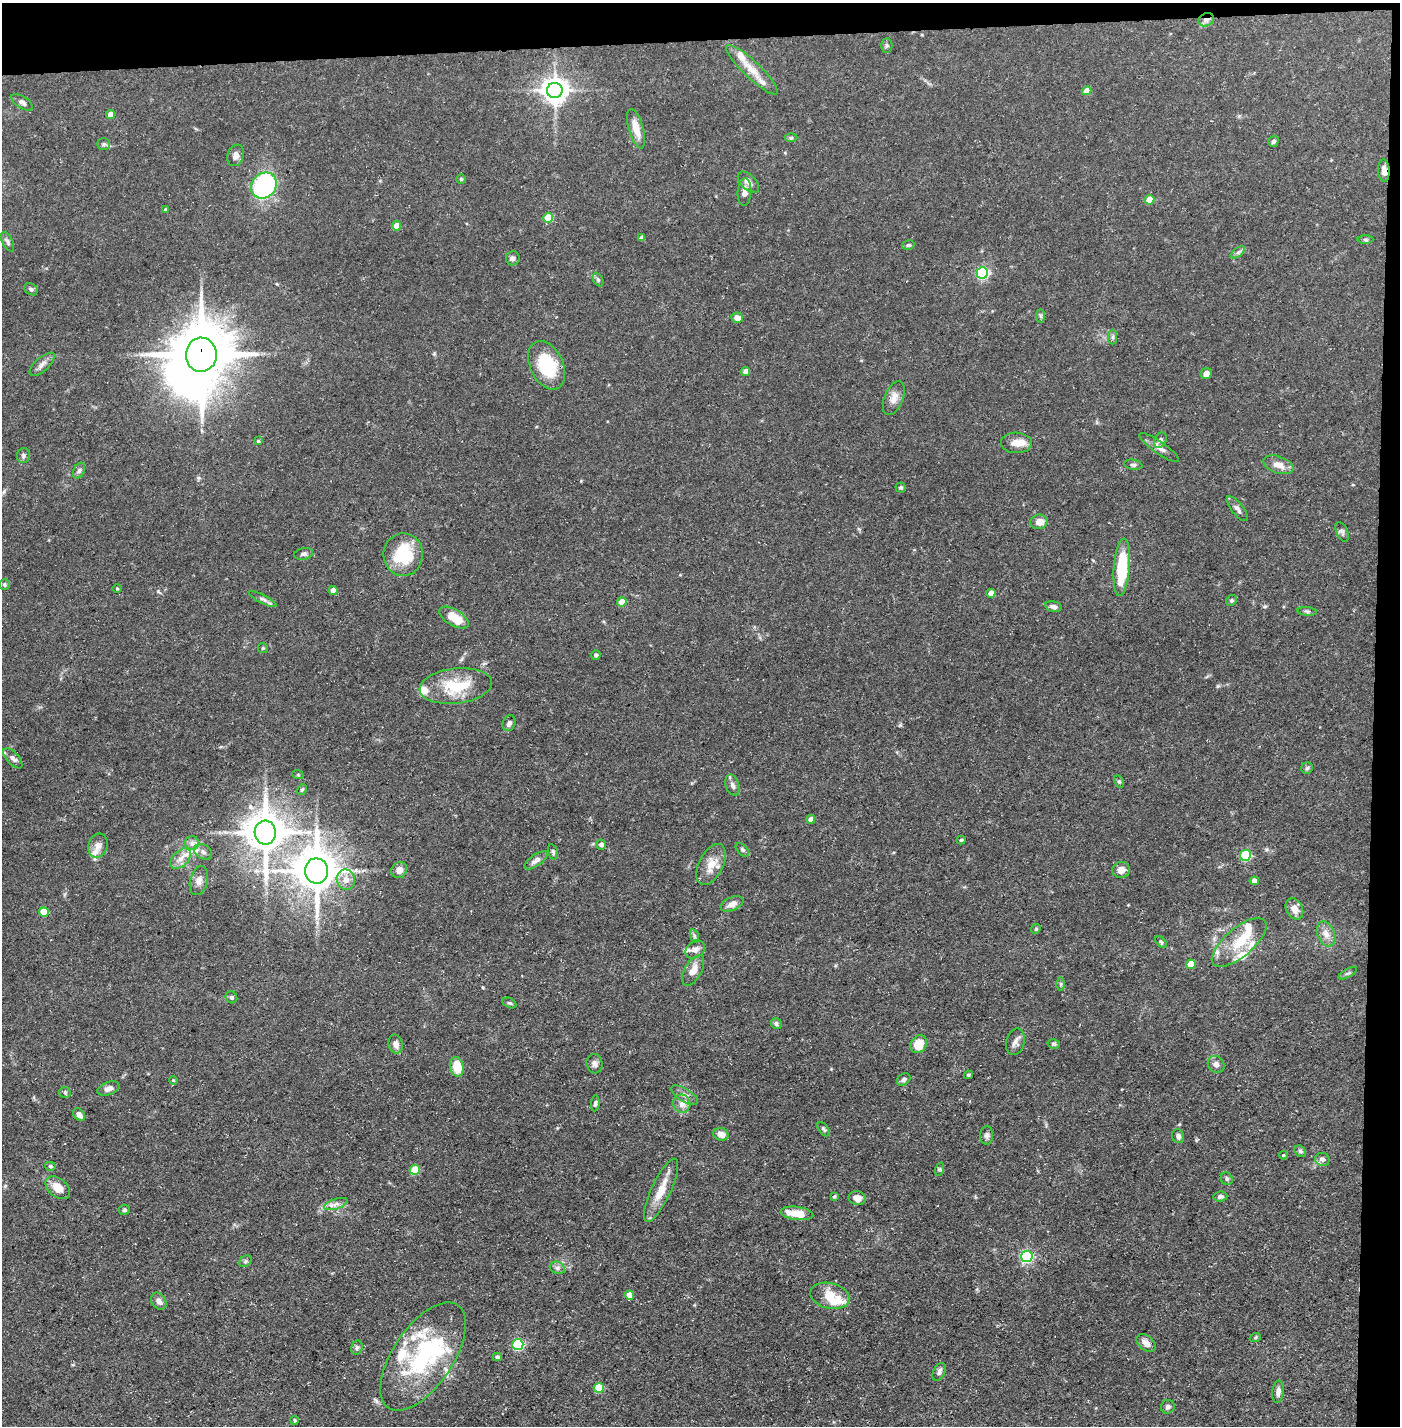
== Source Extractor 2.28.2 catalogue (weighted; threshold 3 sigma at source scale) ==
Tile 3 of 3 x 3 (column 3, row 1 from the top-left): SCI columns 2822-4219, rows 2849-4272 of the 4245 x 4272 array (HDU 1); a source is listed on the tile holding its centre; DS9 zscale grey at full resolution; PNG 1402 x 1428 px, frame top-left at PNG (2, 3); each listed source drawn as its Kron ellipse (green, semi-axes under 4 px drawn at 4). Shown black and unused: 5% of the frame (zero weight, under 3 of 5 exposures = <1% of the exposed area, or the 3 px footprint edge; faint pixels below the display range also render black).
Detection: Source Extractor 2.28.2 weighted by HDU 2 'WHT'; one run over the whole footprint, this tile lists its part. Background 0.0684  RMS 0.0041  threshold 0.0186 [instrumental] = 3 sigma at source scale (4.5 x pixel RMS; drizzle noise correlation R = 1.50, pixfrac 1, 0.05/0.05 arcsec/px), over >= 5 px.
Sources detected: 180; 4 inside a brighter object's white glare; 1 long thin detection or spike segment (spike, bleed or trail) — neither listed nor drawn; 14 inside a brighter listed object's ellipse — not listed separately; the other 161 listed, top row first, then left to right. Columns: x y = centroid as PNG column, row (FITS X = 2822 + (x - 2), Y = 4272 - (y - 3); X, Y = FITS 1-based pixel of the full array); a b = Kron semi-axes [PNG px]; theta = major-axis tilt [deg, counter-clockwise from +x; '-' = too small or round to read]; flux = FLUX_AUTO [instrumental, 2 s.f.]
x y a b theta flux
1206 20 8 6 25 1.6
887 45 7 5 -90 0.75
752 70 34 8 -44 6.1
555 90 8 7 - 410
1087 91 5 4 - 4.8
22 102 12 6 -33 1.4
110 115 4 4 - 4.1
636 129 20 7 -74 5.5
791 138 6 4 0 0.68
1273 141 6 5 - 0.95
104 144 6 5 - 0.82
236 155 11 8 71 2.3
1384 171 11 5 -86 2.7
461 179 4 4 - 0.52
748 182 13 7 -45 2.8
264 185 14 12 49 59
744 192 14 7 86 2.3
1149 200 5 4 - 6.2
165 210 4 3 - 1
548 218 5 5 - 11
396 226 4 4 - 5.2
642 238 4 4 - 2.1
1365 240 8 4 -1 0.69
7 242 10 5 -63 1.1
908 245 6 4 14 0.66
1238 252 8 4 37 0.96
513 258 7 7 - 1.2
982 273 6 5 - 53
598 280 7 5 -63 0.73
31 289 7 5 -31 0.89
1040 316 7 4 -89 0.68
737 318 6 5 - 2.4
1113 337 7 4 89 0.83
201 355 17 15 88 2200
42 364 15 7 42 2.2
547 365 26 16 -64 21
746 371 4 4 - 3.1
1206 374 6 5 - 2.6
894 398 18 9 68 3.5
1160 440 8 6 63 1.1
258 441 3 3 - 0.5
1016 443 15 10 -2 3.8
1159 448 24 6 -35 2.6
23 455 7 6 - 0.93
1133 465 9 5 -10 0.88
1278 465 16 8 -19 3.9
79 471 8 5 63 1
901 488 5 4 - 0.74
1237 509 15 6 -52 1.8
1039 522 8 7 - 3.2
1342 532 10 5 -64 0.98
304 554 9 5 11 1.2
403 555 21 19 88 19
1122 567 29 8 86 22
4 585 5 5 - 0.77
117 589 5 3 - 0.39
333 591 4 4 - 2.7
991 593 4 4 - 3.9
263 599 15 4 -27 1.3
1231 600 6 5 - 0.65
622 602 5 4 - 5.2
1053 606 8 5 -12 1.3
1307 611 9 4 -5 0.81
454 618 16 8 -30 9.2
263 648 5 5 - 0.54
596 655 4 4 - 0.98
456 686 36 17 6 17
509 723 8 6 66 1.3
13 758 12 6 -47 1.8
1307 768 6 5 - 0.76
298 775 6 3 -19 0.43
1119 782 6 4 -62 0.72
732 785 11 6 -72 1.7
302 789 6 4 62 0.57
811 819 4 4 - 2.7
265 833 12 10 -88 1100
961 840 4 4 - 0.56
192 843 7 7 - 1.6
601 844 5 5 - 1.3
98 846 12 9 73 2.8
742 850 8 5 -46 0.79
203 852 10 7 -31 1.9
553 852 8 4 -75 0.74
1245 855 5 5 - 35
181 859 12 7 46 3.1
536 860 13 6 35 2
711 864 22 12 63 6.2
399 870 8 7 - 2.6
1121 870 9 8 - 2.6
317 871 12 11 - 1200
346 880 10 9 - 3.2
199 881 15 9 76 2.6
1254 881 4 4 - 2.7
732 904 12 6 23 2.6
1294 909 11 8 -63 3.2
44 912 5 5 - 10
1036 929 5 4 - 0.54
1326 934 13 8 -68 3
694 936 7 4 -72 0.87
1161 942 7 4 -45 0.62
1239 942 34 14 40 12
695 949 10 8 36 2
1191 964 5 4 - 8.2
693 970 17 8 60 4.1
1348 973 10 3 29 0.67
1061 984 6 4 90 0.72
231 997 6 5 - 0.83
509 1003 7 4 -25 0.66
776 1024 6 5 - 0.89
1015 1042 13 9 75 2.1
396 1044 9 7 -77 2.1
919 1044 9 7 60 7.8
1054 1044 6 4 -14 0.74
595 1064 10 8 -77 1.5
1216 1064 9 8 - 1.7
457 1067 10 6 -79 8.4
968 1075 4 3 - 0.56
904 1079 7 5 36 1
173 1080 4 3 - 0.35
108 1088 11 6 22 2.1
65 1092 5 5 - 0.71
685 1095 15 6 -32 2.1
595 1103 8 4 85 0.81
682 1104 9 8 - 2.5
79 1115 7 5 -46 2.1
824 1129 8 4 -53 0.78
721 1134 7 6 - 3.1
987 1135 9 6 87 1.2
1178 1136 7 6 - 1.3
1300 1151 6 5 - 0.73
1283 1155 4 4 - 0.46
1322 1159 7 6 - 1.5
50 1166 5 4 - 0.64
940 1169 6 4 71 0.57
415 1170 5 5 - 12
1227 1179 6 5 - 0.89
58 1188 14 9 -40 5.1
661 1190 34 9 65 7.9
834 1196 4 3 - 0.46
1220 1196 7 5 6 1.2
857 1198 8 7 - 2.8
336 1204 12 5 18 1.8
124 1210 5 5 - 0.87
797 1213 16 6 -8 8.3
1027 1256 6 5 - 55
245 1261 6 5 - 0.74
557 1268 8 6 -22 1.2
630 1295 4 4 - 5
830 1296 20 12 -14 8.5
159 1301 9 7 -55 2
1255 1338 6 3 20 0.46
1146 1343 11 7 -39 3
518 1344 5 5 - 42
357 1348 7 5 68 0.89
423 1357 62 30 56 50
497 1357 4 3 - 0.82
939 1372 9 6 65 1.5
599 1388 5 5 - 14
1278 1392 11 6 83 2
1168 1407 7 6 - 1.2
295 1420 4 3 - 0.53
Overlapping masked pixels (flux is a lower limit): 3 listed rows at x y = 1206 20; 1384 171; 201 355